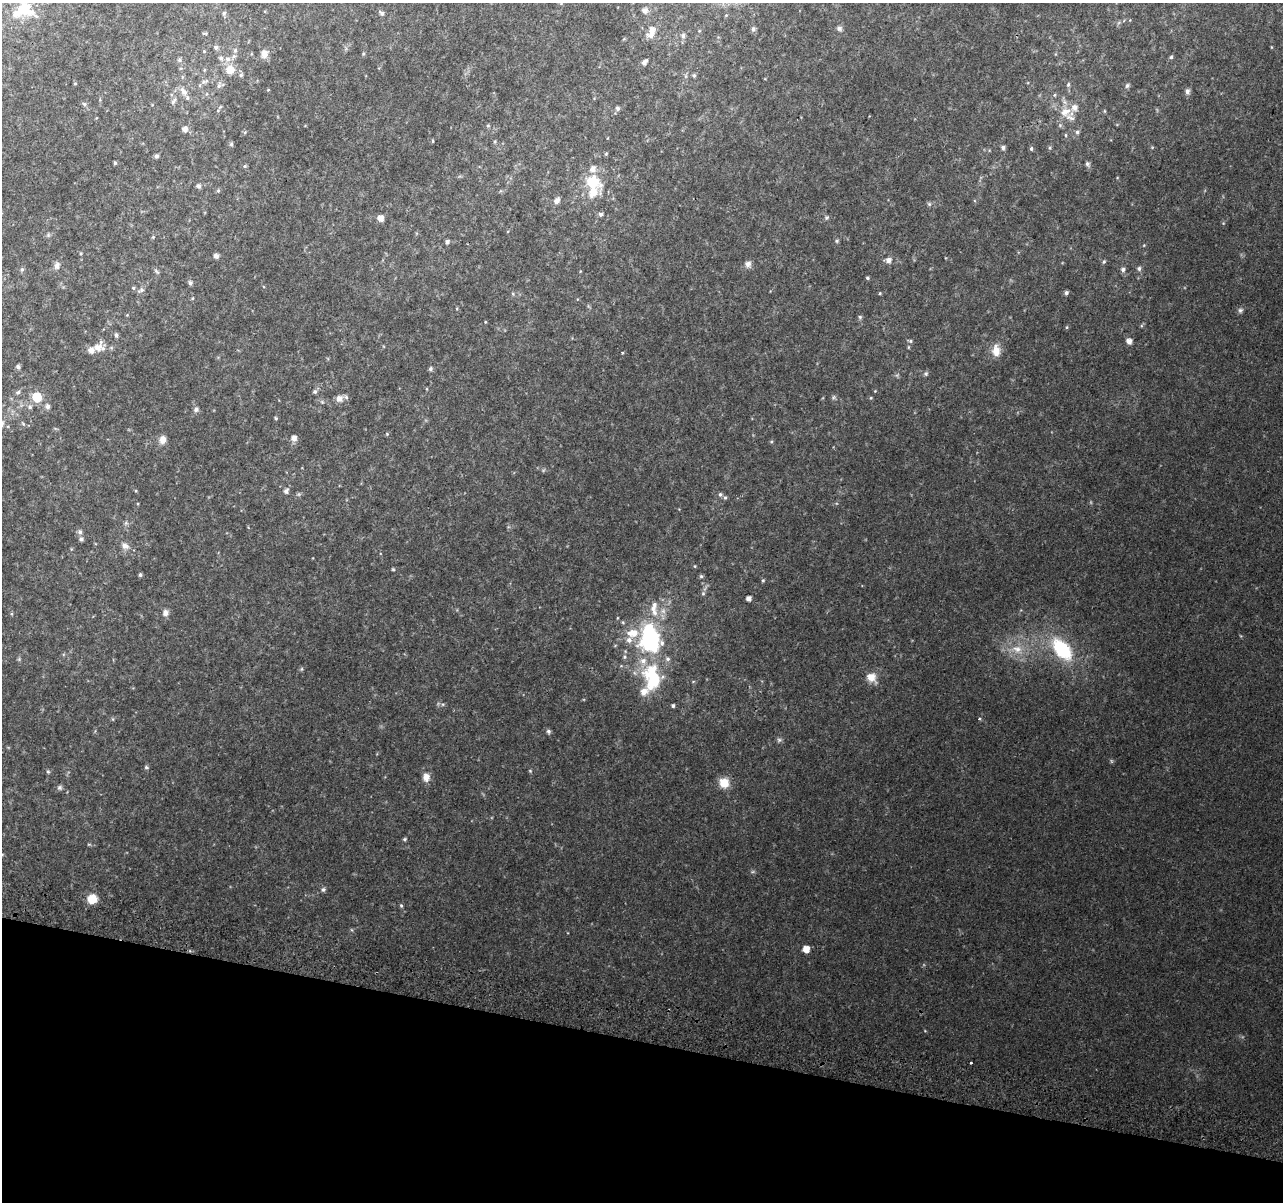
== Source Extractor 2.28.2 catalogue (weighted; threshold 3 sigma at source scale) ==
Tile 15 of 4 x 4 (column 3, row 4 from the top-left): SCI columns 2580-3860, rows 329-1528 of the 5152 x 5395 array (HDU 1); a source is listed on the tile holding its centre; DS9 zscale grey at full resolution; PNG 1285 x 1204 px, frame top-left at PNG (2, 3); no overlay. Shown black and unused: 13% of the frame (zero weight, under 2 of 3 exposures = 2% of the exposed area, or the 3 px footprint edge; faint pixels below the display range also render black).
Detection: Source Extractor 2.28.2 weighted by HDU 2 'WHT'; one run over the whole footprint, this tile lists its part. Background 0.0671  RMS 0.0096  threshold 0.0433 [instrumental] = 3 sigma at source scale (4.5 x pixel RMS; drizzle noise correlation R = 1.50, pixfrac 1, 0.0396/0.0396 arcsec/px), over >= 5 px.
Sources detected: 165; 1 too faint to see at this stretch — not listed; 13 inside a brighter listed object's ellipse — not listed separately; the other 151 listed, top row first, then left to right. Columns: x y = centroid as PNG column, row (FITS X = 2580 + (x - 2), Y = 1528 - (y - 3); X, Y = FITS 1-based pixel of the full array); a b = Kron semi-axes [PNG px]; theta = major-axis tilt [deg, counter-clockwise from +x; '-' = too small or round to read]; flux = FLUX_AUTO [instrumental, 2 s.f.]
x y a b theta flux
24 8 20 18 -24 22
644 10 7 7 - 5
224 13 6 5 - 1.9
381 13 8 5 -41 2.5
839 28 7 6 - 2.3
753 29 7 5 81 2.4
651 35 12 9 7 6.4
683 36 7 6 - 3.1
216 47 6 5 - 2.6
235 50 7 5 88 2.5
204 51 4 4 - 0.9
264 54 11 9 86 5.7
363 54 5 4 - 1.2
1171 57 4 4 - 1.4
228 59 8 8 - 5
179 60 6 6 - 2.1
644 62 7 5 42 3.8
204 70 6 4 71 1
230 70 10 9 - 13
241 75 5 5 - 1.7
694 75 5 4 - 1.7
205 81 13 5 22 3.3
75 83 4 4 - 1
1068 85 7 5 74 1.8
219 86 7 5 69 2.4
1127 86 7 5 72 1.8
184 91 15 7 -48 5.7
1187 91 6 6 - 3.3
1054 95 5 3 - 0.94
173 101 11 5 56 2.5
84 104 6 5 - 1.8
220 107 6 3 37 1
617 108 6 5 - 1.9
1105 111 6 3 -71 0.82
1065 112 15 11 33 12
488 125 6 4 0 1
185 129 6 5 - 5.2
1077 132 6 5 - 1.9
1066 135 5 3 - 0.85
433 141 5 3 - 0.86
495 142 6 3 71 1.1
231 144 5 5 - 1.5
1003 147 5 5 - 2.6
1050 148 5 3 - 1
1031 149 6 4 -90 1.5
606 154 5 4 - 0.96
156 156 6 5 - 2.1
115 163 4 3 - 1.5
1087 164 6 5 - 2.3
245 166 5 4 - 1.3
593 169 8 7 - 5.4
592 182 14 11 -19 33
199 186 6 5 - 2.6
218 190 5 4 - 1.3
556 201 7 6 - 4.7
929 204 6 5 - 1.6
600 214 5 5 - 2.4
380 218 5 5 - 7.2
826 218 7 5 18 1.6
48 235 6 5 - 1.6
153 237 5 4 - 1
837 241 6 4 -90 1.3
447 242 6 4 57 2.1
216 256 7 6 - 2.8
888 260 6 5 - 4.9
1104 262 5 4 - 1.5
748 264 9 8 - 3.9
57 266 8 7 - 4.8
1139 268 6 6 - 2.4
22 269 6 5 - 1.8
1123 269 6 6 - 2.7
156 271 8 4 -36 1.5
867 278 3 3 - 1.3
190 283 5 5 - 2.8
133 288 5 4 - 1.3
141 290 10 6 24 2.5
880 293 4 3 - 0.85
1066 293 5 5 - 2.1
513 294 5 3 - 1
1240 310 8 6 54 2.3
860 317 5 5 - 1.5
1067 327 5 3 - 0.97
116 335 5 4 - 2.4
910 341 6 5 - 1.5
1129 341 5 5 - 5.7
98 347 13 9 50 9.9
908 347 5 3 - 0.94
996 350 16 10 -86 10
622 352 3 2 - 1.4
18 367 5 4 - 3
430 369 5 5 - 2
926 374 6 5 - 1.7
18 392 7 6 - 2.3
315 392 5 5 - 2
37 397 6 6 - 50
833 397 7 4 88 1.5
340 398 8 7 - 6.7
871 398 5 4 - 0.93
322 402 5 5 - 1.2
47 406 6 5 - 3.6
30 407 7 6 - 2.7
196 409 7 6 - 2.8
276 418 5 4 - 1.2
23 424 6 5 - 1.6
387 434 4 4 - 0.85
294 438 6 6 - 5.3
163 439 10 8 75 6.1
286 491 5 5 - 3.4
720 494 6 5 - 1.7
725 497 6 4 67 1.5
138 504 4 3 - 0.85
126 523 6 5 - 1.8
80 532 6 6 - 2.8
81 539 6 5 - 2.7
125 546 12 8 -28 5.7
695 566 5 3 - 0.81
393 569 5 4 - 0.96
140 575 4 4 - 1.8
701 576 6 5 - 1.4
763 580 4 4 - 1.1
703 593 5 5 - 1.5
748 598 4 4 - 4.3
654 607 21 9 79 10
165 613 9 8 - 4
650 637 27 19 -81 110
629 640 8 7 - 4.6
1017 649 17 10 -11 14
1062 649 30 17 -49 59
625 657 5 5 - 1.5
668 659 7 6 - 2.5
302 669 6 4 89 1.2
871 677 12 10 -38 11
653 679 30 22 -72 51
673 706 4 4 - 1.8
979 719 4 3 - 0.97
548 731 5 5 - 2.4
779 740 7 5 -59 1.9
146 767 5 5 - 1.7
530 771 5 5 - 1
48 772 5 5 - 1.3
426 777 10 8 89 6.9
724 783 10 10 - 15
60 787 6 6 - 2.2
405 839 6 4 27 1.3
89 844 5 3 - 0.9
2 854 5 3 - 0.79
323 890 6 5 - 1.8
92 899 9 8 - 16
401 905 5 4 - 1.4
806 949 5 5 - 11
971 1063 3 3 - 2.5
Isophote crosses this tile's border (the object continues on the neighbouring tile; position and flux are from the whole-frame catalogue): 1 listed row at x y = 2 854